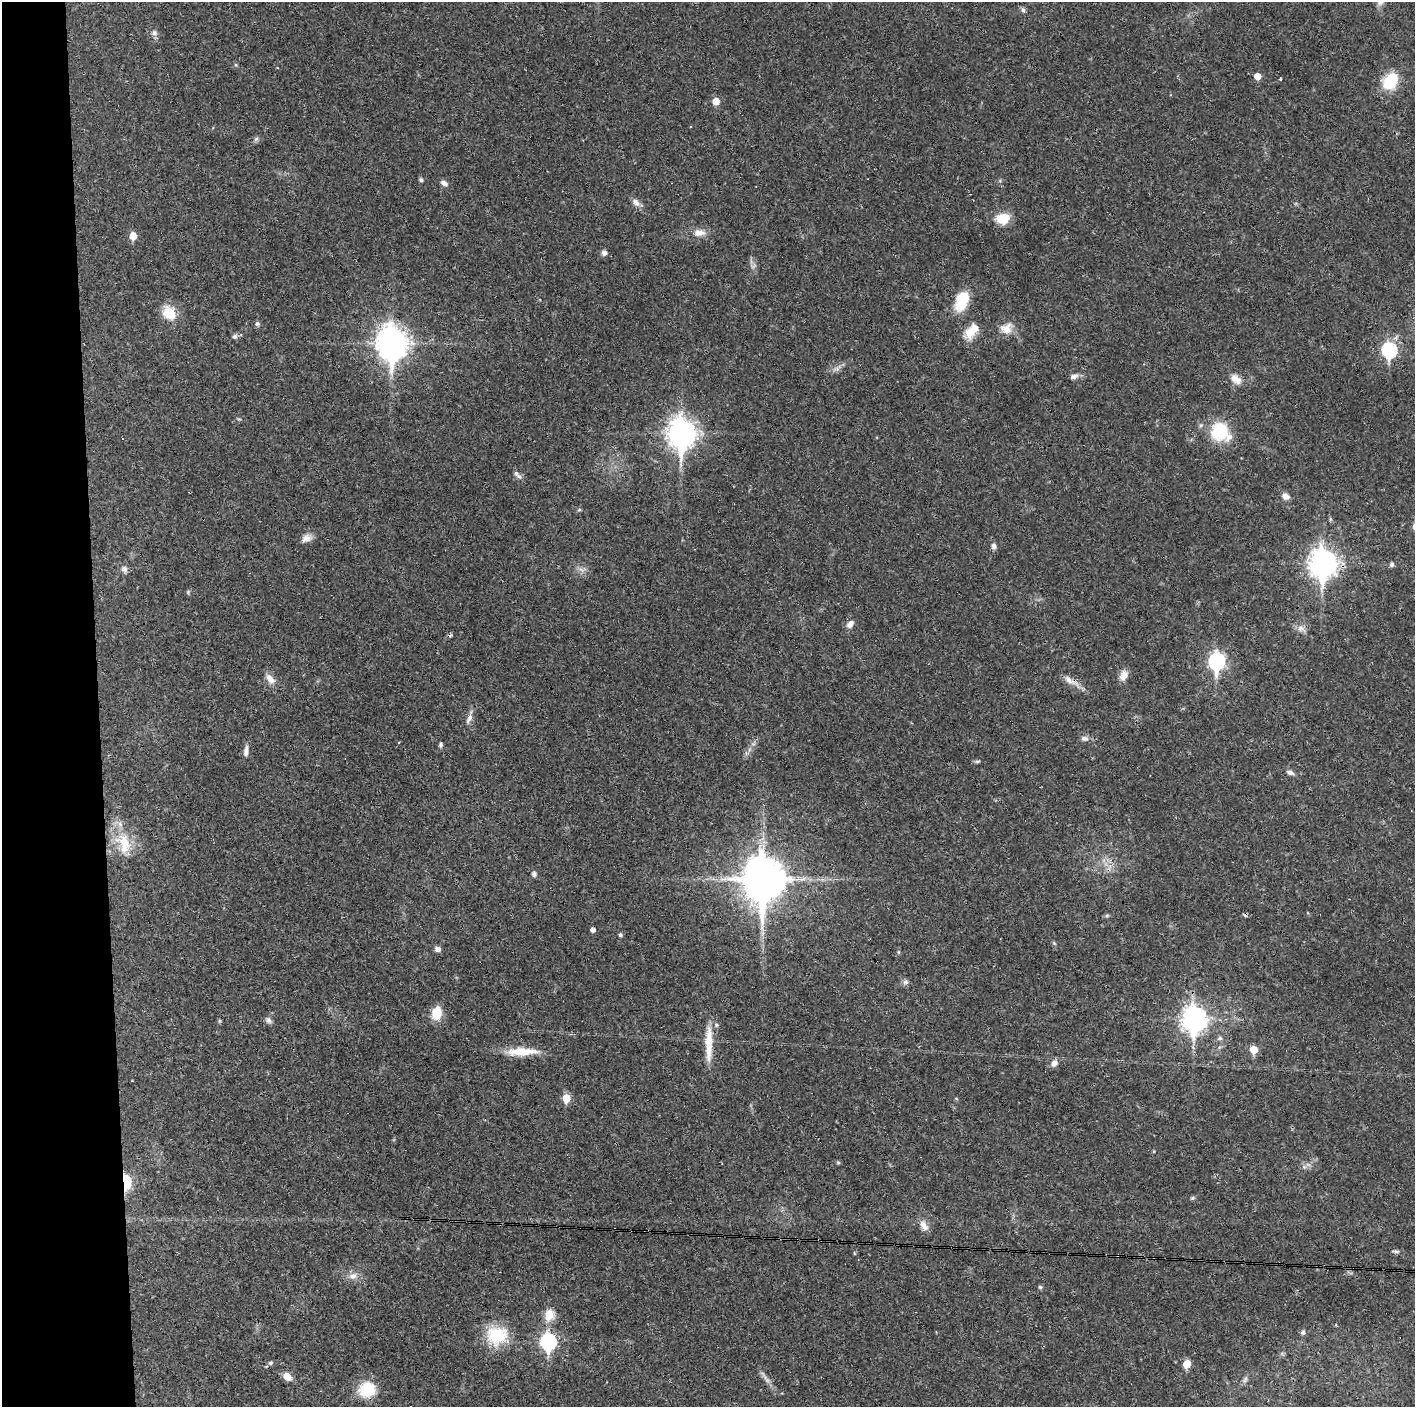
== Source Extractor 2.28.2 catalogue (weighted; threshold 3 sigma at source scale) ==
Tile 4 of 3 x 3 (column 1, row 2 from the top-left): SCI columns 1-1413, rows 1406-2810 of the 4239 x 4216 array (HDU 1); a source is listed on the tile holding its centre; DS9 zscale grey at full resolution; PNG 1417 x 1409 px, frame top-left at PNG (2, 2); no overlay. Shown black and unused: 7% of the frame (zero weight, under 3 of 4 exposures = <1% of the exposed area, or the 3 px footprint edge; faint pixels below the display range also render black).
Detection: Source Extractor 2.28.2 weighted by HDU 2 'WHT'; one run over the whole footprint, this tile lists its part. Background 0.027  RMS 0.0023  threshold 0.0105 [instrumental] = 3 sigma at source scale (4.5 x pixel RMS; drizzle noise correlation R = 1.50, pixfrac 1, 0.05/0.05 arcsec/px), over >= 5 px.
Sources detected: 93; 6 cosmic-ray / hot-pixel residue — not listed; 3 inside a brighter listed object's ellipse — not listed separately; the other 84 listed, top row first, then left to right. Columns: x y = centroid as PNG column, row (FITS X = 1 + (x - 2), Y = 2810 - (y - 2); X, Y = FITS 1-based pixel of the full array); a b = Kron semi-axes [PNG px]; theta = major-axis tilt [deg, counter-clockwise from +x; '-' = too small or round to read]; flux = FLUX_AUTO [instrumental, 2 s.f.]
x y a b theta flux
1023 10 7 5 -71 0.53
154 33 9 7 -59 0.81
1257 76 5 5 - 2.4
1280 79 3 2 - 0.31
1390 81 15 11 50 9.7
716 101 6 5 - 2.9
256 139 7 4 19 0.42
421 180 5 4 - 0.54
444 183 10 6 -26 0.94
636 202 12 8 -48 1.2
1003 218 14 10 4 5
699 233 17 9 -1 2.1
133 236 6 5 - 3.7
604 253 7 7 - 0.77
962 301 26 14 67 6.5
169 313 18 14 -55 4.8
257 324 7 6 - 0.48
1006 329 16 14 22 2.8
972 331 23 12 53 3.7
235 336 7 7 - 0.63
392 343 13 10 -84 280
1389 350 8 7 - 33
1074 376 11 6 18 0.96
1238 380 12 9 81 1.5
1220 432 24 21 -42 9.9
682 434 11 9 -87 260
519 476 9 5 -35 0.66
1286 496 9 8 - 1.3
579 510 6 3 19 0.26
1330 519 6 4 -73 0.33
306 538 13 10 23 1.6
994 546 8 7 - 0.77
1323 563 11 9 -88 220
1392 564 6 5 - 0.64
124 569 10 8 -47 0.83
581 570 9 3 -45 0.62
850 624 10 7 50 1.3
1301 628 10 8 8 1.2
1217 661 9 7 -90 56
1124 675 14 9 62 1.6
270 679 15 8 -48 1.7
1070 681 27 7 -30 2.1
469 718 15 7 62 1.2
1084 738 11 7 -1 0.89
441 745 6 5 - 0.45
246 751 15 6 82 1
977 761 8 4 8 0.37
1290 772 9 6 -25 0.86
124 843 34 20 -73 7.9
534 874 5 4 - 0.91
763 879 17 13 -88 680
1107 916 6 4 1 0.36
593 930 4 4 - 0.98
620 935 5 4 - 0.53
437 949 8 7 - 0.83
905 982 8 7 - 0.71
437 1013 15 11 78 4
1194 1019 10 9 - 170
268 1020 9 7 -53 0.79
709 1044 45 8 89 5.4
1254 1050 5 5 - 4.6
522 1052 40 10 2 5.5
1054 1063 9 7 65 1.3
132 1081 3 2 - 0.17
566 1098 6 5 - 5.3
838 1162 6 4 -1 0.29
1304 1167 5 5 - 0.47
126 1182 11 6 -83 16
1193 1198 6 5 - 0.36
924 1226 15 8 -59 1.7
1396 1251 8 5 -2 0.51
1117 1255 3 2 - 0.19
353 1276 11 9 18 1.5
1040 1287 5 5 - 0.35
549 1315 16 12 75 3
1303 1332 6 6 - 0.55
497 1335 19 17 9 12
548 1342 8 7 - 48
270 1363 5 5 - 0.5
1187 1364 5 5 - 4.6
287 1377 8 7 - 2.6
767 1379 14 5 -51 1.1
1245 1380 10 5 63 0.65
367 1389 15 13 3 9.2
Overlapping masked pixels (flux is a lower limit): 4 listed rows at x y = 1070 681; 763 879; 126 1182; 1117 1255